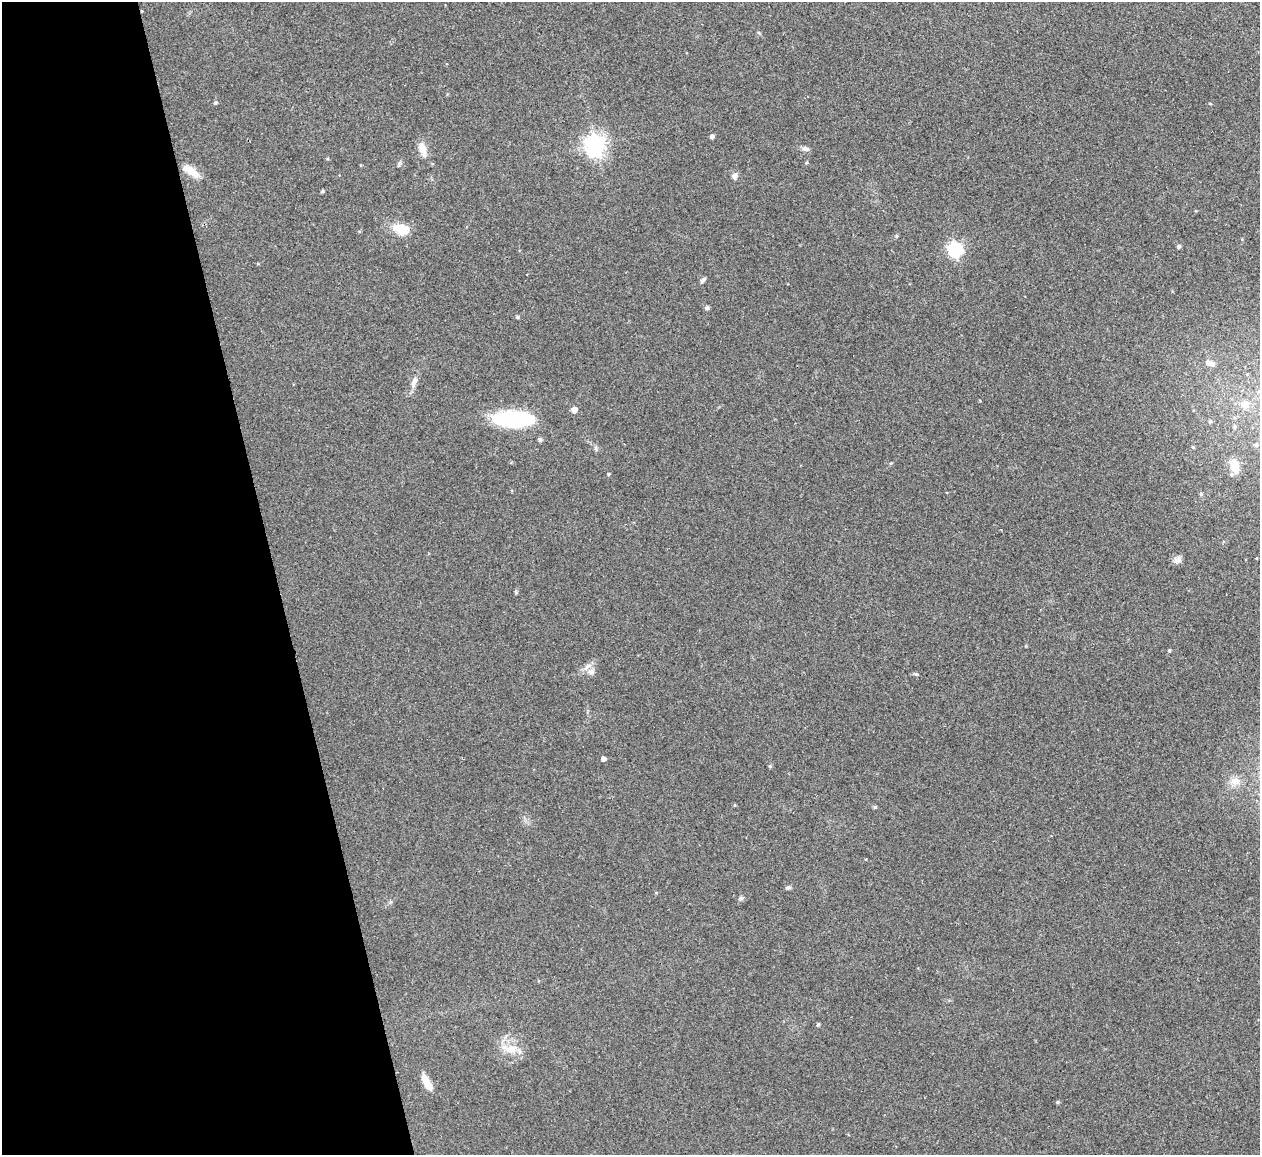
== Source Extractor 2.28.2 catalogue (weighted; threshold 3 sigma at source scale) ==
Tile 5 of 4 x 4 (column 1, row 2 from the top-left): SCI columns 58-1315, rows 2459-3611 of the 5088 x 5029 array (HDU 1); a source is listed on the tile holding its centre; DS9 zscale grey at full resolution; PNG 1262 x 1157 px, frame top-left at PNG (2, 2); no overlay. Shown black and unused: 22% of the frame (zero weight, under 2 of 3 exposures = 3% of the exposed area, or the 3 px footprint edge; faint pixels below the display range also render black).
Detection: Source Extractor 2.28.2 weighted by HDU 2 'WHT'; one run over the whole footprint, this tile lists its part. Background 0.0722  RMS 0.0088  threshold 0.0395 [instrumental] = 3 sigma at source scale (4.5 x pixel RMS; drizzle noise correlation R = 1.50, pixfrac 1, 0.05/0.05 arcsec/px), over >= 5 px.
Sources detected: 48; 2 inside a brighter listed object's ellipse — not listed separately; the other 46 listed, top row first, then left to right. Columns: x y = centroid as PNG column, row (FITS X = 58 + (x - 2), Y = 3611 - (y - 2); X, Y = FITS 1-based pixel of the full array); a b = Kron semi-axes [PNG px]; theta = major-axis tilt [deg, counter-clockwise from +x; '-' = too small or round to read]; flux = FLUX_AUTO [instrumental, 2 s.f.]
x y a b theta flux
215 102 5 5 - 1.5
1210 103 4 3 - 0.66
712 136 4 4 - 2.5
595 145 9 7 67 510
422 149 22 9 -72 9.1
806 149 11 6 -15 2.8
806 163 5 4 - 0.97
191 171 23 9 -31 12
734 176 9 8 - 3
322 191 5 4 - 1.2
401 229 22 13 -14 17
1179 246 4 4 - 1.9
955 250 6 6 - 190
703 280 8 4 45 2.1
707 308 6 5 - 1.7
518 317 5 4 - 1.2
1208 363 9 7 -7 4.4
1247 374 5 5 - 1
414 381 18 6 77 5.3
1259 391 9 6 15 3.4
1245 404 9 8 - 11
574 410 5 5 - 6.3
513 419 41 15 -2 79
1210 421 5 5 - 1.3
1234 427 6 6 - 1.9
540 439 5 5 - 1.8
1256 445 7 6 - 2.6
1193 447 4 4 - 0.95
1234 466 19 11 -74 13
609 474 4 3 - 0.99
1201 494 5 4 - 1.2
1177 560 10 8 1 4.4
1169 650 4 4 - 1.1
591 672 9 8 - 4.5
916 674 6 3 -17 1.1
603 759 4 4 - 3.6
770 766 4 4 - 1.2
1235 781 15 11 -5 8.6
735 805 5 3 - 0.76
875 807 5 4 - 1
788 887 8 5 0 1.7
741 898 6 6 - 1.6
818 1024 5 4 - 1.3
511 1049 19 12 16 13
427 1082 18 6 -62 12
1058 1102 5 4 - 1.1
Isophote crosses this tile's border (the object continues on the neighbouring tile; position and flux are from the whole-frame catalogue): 1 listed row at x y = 1259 391
Unlisted compact peaks at least as high as the median listed source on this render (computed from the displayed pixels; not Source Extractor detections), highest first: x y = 896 236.